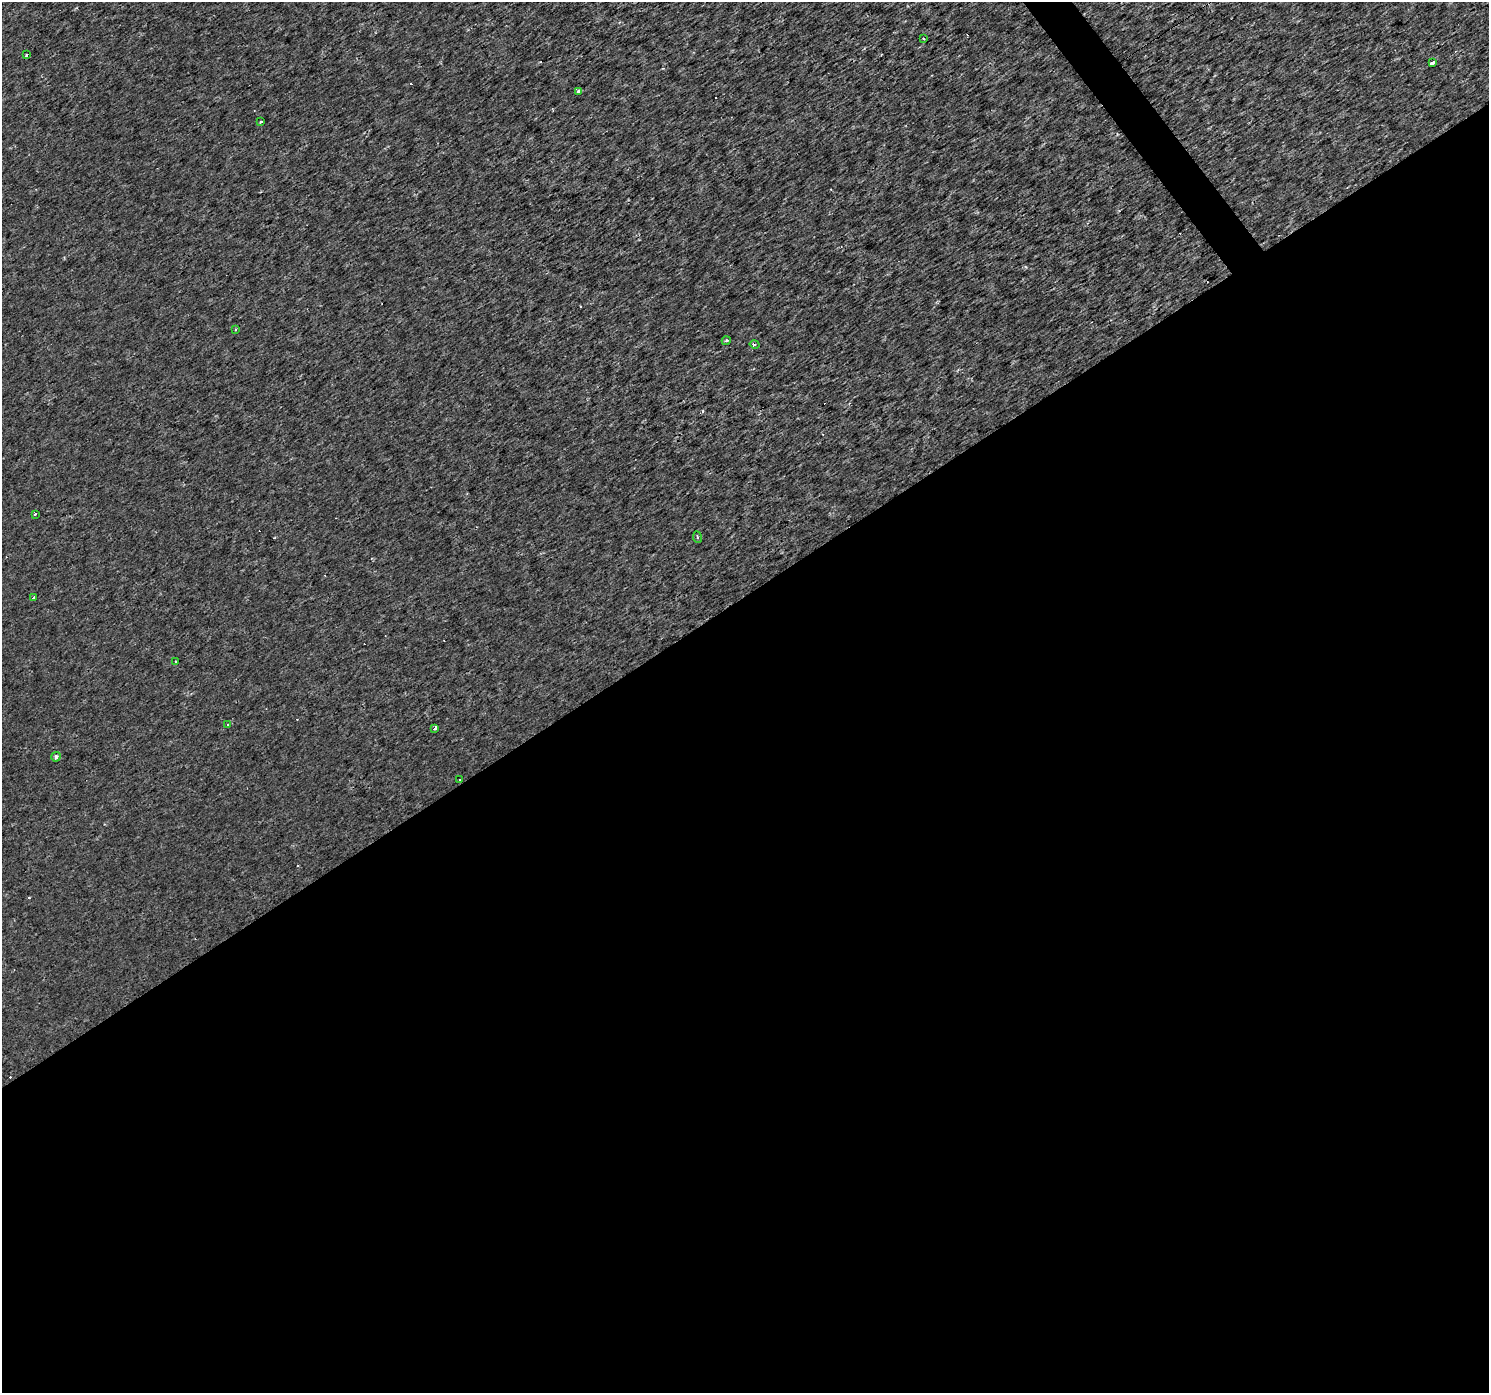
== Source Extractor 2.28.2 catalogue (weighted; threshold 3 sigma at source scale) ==
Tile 15 of 4 x 4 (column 3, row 4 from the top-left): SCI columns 2973-4459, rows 188-1578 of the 5945 x 5875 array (HDU 1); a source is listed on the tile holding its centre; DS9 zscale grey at full resolution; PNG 1491 x 1395 px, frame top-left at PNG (2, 2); each listed source drawn as its Kron ellipse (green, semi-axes under 4 px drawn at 4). Shown black and unused: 58% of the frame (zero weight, under 2 of 3 exposures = <1% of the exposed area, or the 3 px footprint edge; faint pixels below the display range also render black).
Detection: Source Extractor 2.28.2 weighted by HDU 2 'WHT'; one run over the whole footprint, this tile lists its part. Background 0.00236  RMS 0.003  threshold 0.0134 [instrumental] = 3 sigma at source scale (4.5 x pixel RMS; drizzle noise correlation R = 1.50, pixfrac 1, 0.0396/0.0396 arcsec/px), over >= 5 px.
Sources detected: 31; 15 cosmic-ray / hot-pixel residue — neither listed nor drawn; the other 16 listed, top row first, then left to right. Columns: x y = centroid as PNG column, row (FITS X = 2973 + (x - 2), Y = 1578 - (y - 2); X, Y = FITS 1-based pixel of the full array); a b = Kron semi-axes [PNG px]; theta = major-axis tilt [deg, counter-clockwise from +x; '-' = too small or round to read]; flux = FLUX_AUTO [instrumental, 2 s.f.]
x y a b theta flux
924 39 3 3 - 0.38
26 55 4 3 - 0.61
1432 63 4 3 - 4.3
579 91 3 3 - 47
261 122 3 3 - 2.1
236 329 4 3 - 0.29
726 341 4 3 - 0.31
755 345 5 3 - 0.42
35 514 4 3 - 1.4
697 537 6 3 -82 0.39
34 597 3 3 - 0.5
176 662 3 2 - 0.43
228 724 3 3 - 2.1
434 728 3 3 - 1.8
56 757 4 4 - 1.1
460 780 3 3 - 0.37